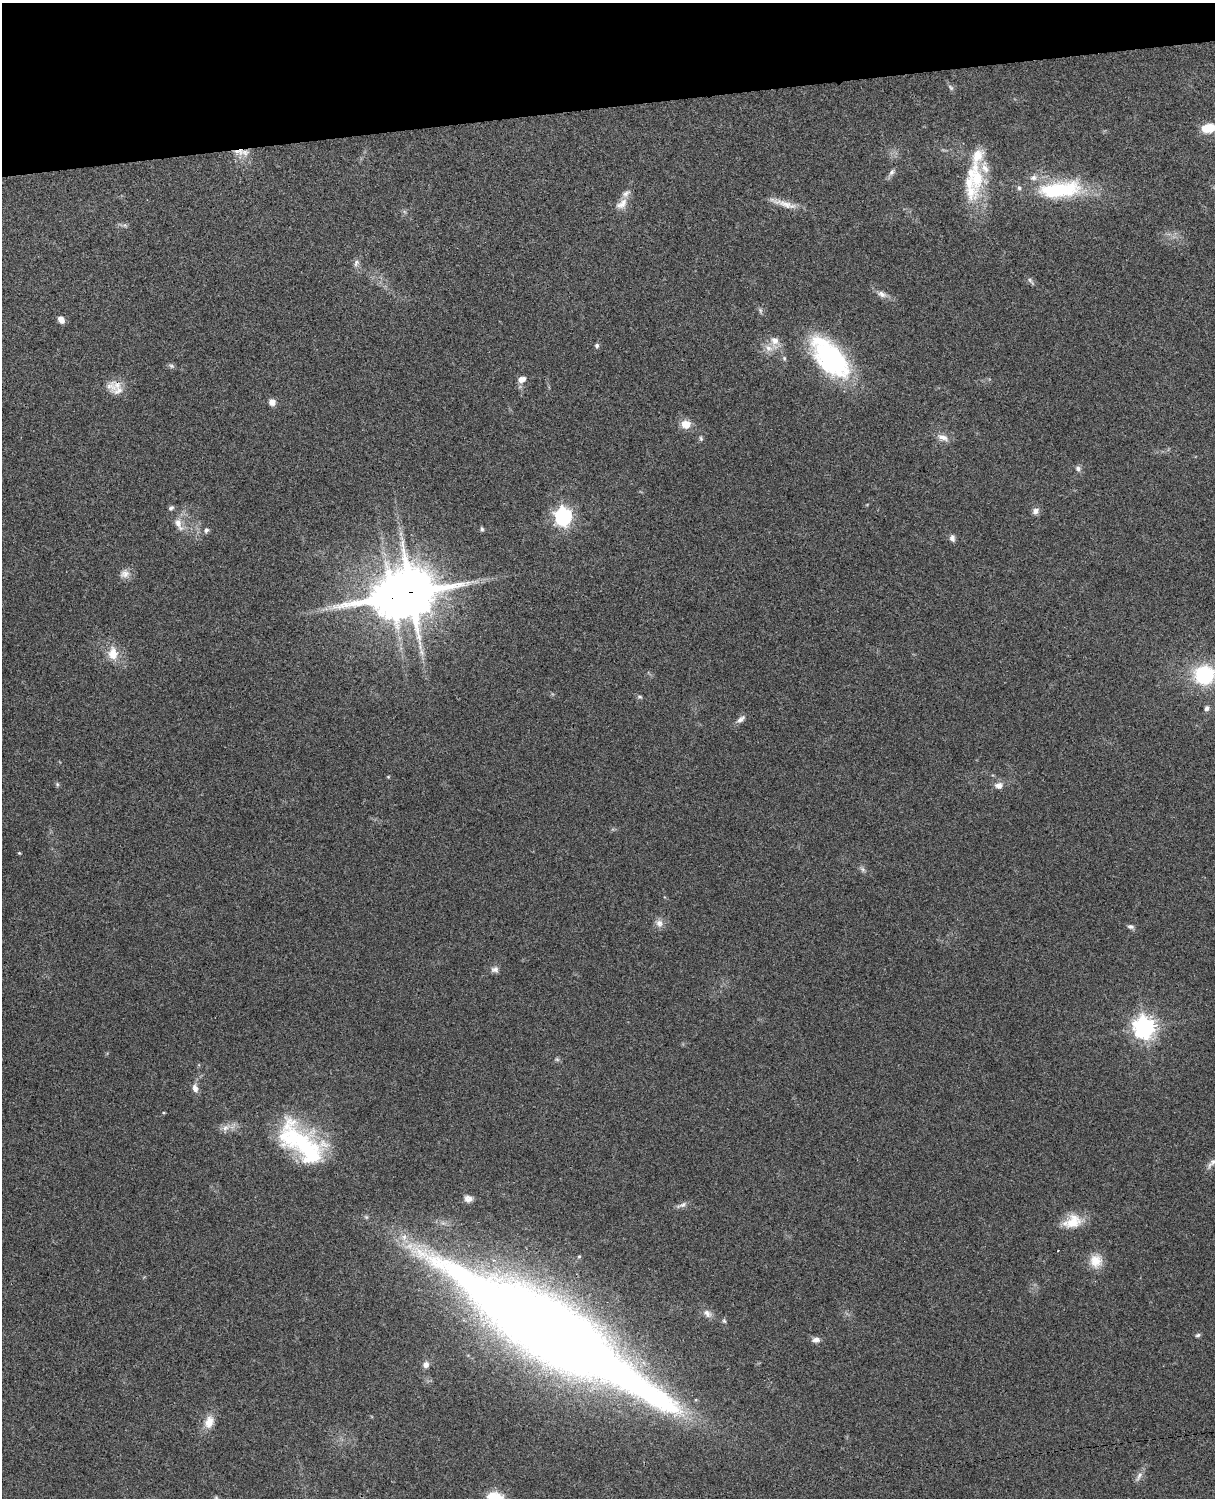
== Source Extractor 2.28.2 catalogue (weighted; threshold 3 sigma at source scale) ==
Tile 3 of 4 x 3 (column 3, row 1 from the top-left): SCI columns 2544-3756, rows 3155-4650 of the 5089 x 4927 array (HDU 1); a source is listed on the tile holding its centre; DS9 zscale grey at full resolution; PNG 1217 x 1500 px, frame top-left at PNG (2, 3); no overlay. Shown black and unused: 7% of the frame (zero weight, under 3 of 4 exposures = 6% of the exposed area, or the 3 px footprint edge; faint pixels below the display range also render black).
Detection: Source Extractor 2.28.2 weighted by HDU 2 'WHT'; one run over the whole footprint, this tile lists its part. Background 0.0899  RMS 0.0062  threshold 0.0277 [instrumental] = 3 sigma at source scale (4.5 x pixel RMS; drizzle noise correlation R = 1.50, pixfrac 1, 0.05/0.05 arcsec/px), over >= 5 px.
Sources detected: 78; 10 inside a brighter listed object's ellipse — not listed separately; the other 68 listed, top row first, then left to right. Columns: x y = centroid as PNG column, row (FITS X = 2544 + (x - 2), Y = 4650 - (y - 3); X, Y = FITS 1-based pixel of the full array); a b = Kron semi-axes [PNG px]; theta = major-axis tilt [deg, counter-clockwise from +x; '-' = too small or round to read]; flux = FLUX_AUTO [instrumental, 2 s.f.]
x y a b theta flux
951 87 10 5 -45 1.5
1208 128 14 9 9 12
239 151 18 9 -8 7.1
892 172 10 6 58 2.2
975 175 52 24 -78 36
1059 190 56 19 6 55
783 203 43 7 -18 8.4
622 204 19 11 42 6.2
125 225 6 5 - 1.2
356 263 10 7 64 2.3
1031 281 15 4 -51 1.5
882 294 15 8 -21 3.8
61 319 8 6 -61 3.8
775 341 18 12 -80 7
597 346 6 5 - 1.4
784 358 7 5 -89 1.2
830 358 53 25 -49 94
171 366 9 5 -24 1.4
522 379 9 6 22 4.4
111 386 19 15 -29 7.6
272 402 9 8 - 3.4
686 424 10 9 - 7.3
942 437 16 8 -19 4.6
701 438 7 5 -86 1.1
1078 468 8 7 - 2
1035 511 9 7 54 3.1
563 516 7 7 - 230
179 524 21 9 -62 6.2
482 529 6 4 -88 1
206 530 7 6 - 1.6
952 538 9 6 -77 2.2
125 574 14 12 22 4.4
411 592 18 15 -72 2400
392 598 16 13 2 1500
113 653 17 13 89 9.8
1204 675 15 14 - 61
640 697 8 5 -18 1.1
1207 708 7 6 - 2
741 719 13 7 39 3
388 777 4 4 - 0.55
57 784 6 5 - 0.97
999 785 9 7 3 4.2
19 853 4 4 - 0.61
863 869 9 6 -42 1.7
659 923 12 10 -58 3.7
1130 927 9 6 -11 1.7
495 969 10 8 -7 2.6
1144 1027 8 7 - 450
557 1059 6 5 - 1.1
195 1088 12 7 -76 3.4
164 1113 4 3 - 0.55
226 1127 14 7 29 4.2
302 1143 65 31 -41 80
1212 1163 20 6 51 3.1
468 1199 11 9 -9 3.3
682 1205 17 6 20 2.6
1073 1221 25 16 17 14
579 1256 4 4 - 0.62
1096 1261 18 16 90 9.8
707 1313 14 9 -36 4
724 1321 7 5 -84 1.1
551 1332 229 47 -32 1200
1198 1335 6 5 - 1.2
816 1340 10 7 2 3.1
426 1365 8 7 - 3
209 1422 18 12 71 8.1
1139 1476 16 6 59 3.1
216 1498 6 5 - 0.9
Overlapping masked pixels (flux is a lower limit): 5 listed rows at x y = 239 151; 111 386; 411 592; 392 598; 551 1332
Isophote crosses this tile's border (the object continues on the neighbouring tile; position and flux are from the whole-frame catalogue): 4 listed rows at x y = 1208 128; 1204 675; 1212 1163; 216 1498